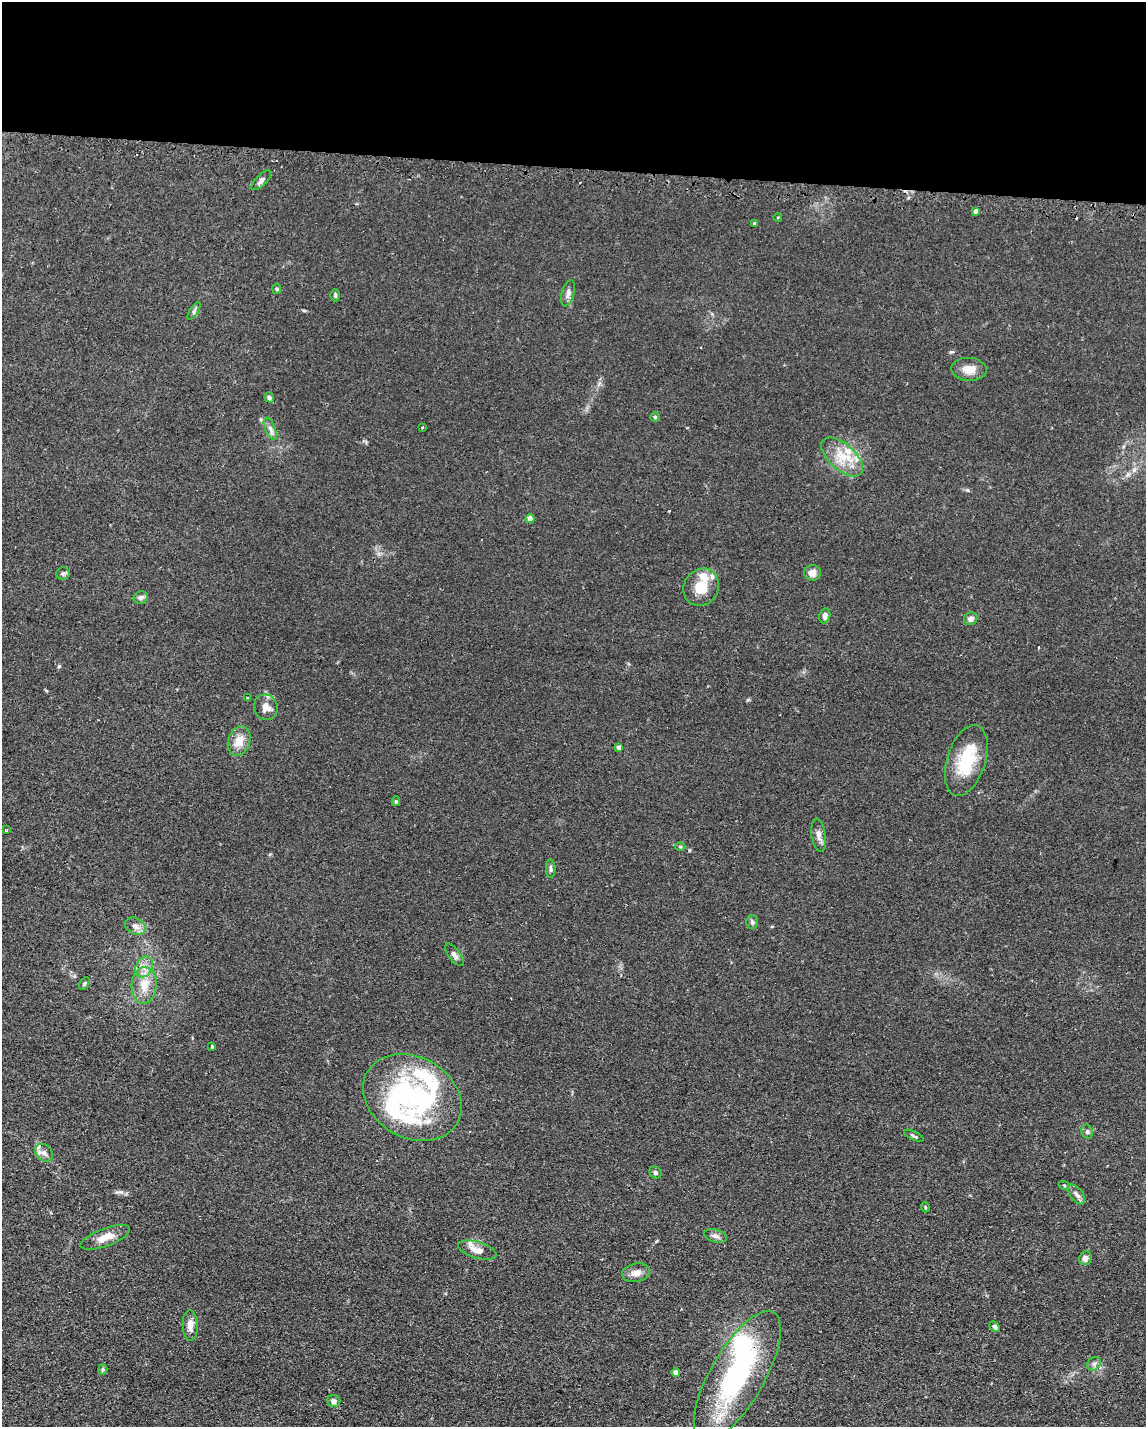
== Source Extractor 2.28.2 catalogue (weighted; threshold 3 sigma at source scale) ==
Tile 3 of 4 x 3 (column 3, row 1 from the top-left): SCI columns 2480-3623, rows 3188-4612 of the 4785 x 4757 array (HDU 1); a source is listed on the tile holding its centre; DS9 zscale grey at full resolution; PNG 1148 x 1429 px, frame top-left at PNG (2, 2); each listed source drawn as its Kron ellipse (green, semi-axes under 4 px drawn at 4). Shown black and unused: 12% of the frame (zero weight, under 2 of 3 exposures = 3% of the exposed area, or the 3 px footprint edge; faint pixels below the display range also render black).
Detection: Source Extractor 2.28.2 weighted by HDU 2 'WHT'; one run over the whole footprint, this tile lists its part. Background 0.0399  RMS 0.0053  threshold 0.0239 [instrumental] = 3 sigma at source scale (4.5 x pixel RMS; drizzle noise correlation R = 1.50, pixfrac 1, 0.05/0.05 arcsec/px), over >= 5 px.
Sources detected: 72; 2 inside a brighter object's white glare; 2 cosmic-ray / hot-pixel residue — neither listed nor drawn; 10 inside a brighter listed object's ellipse — not listed separately; the other 58 listed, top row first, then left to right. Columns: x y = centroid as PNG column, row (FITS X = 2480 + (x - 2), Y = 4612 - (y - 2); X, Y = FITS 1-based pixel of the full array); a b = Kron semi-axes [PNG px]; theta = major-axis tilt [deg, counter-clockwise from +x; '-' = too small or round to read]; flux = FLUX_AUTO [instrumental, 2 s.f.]
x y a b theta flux
261 180 13 5 45 1.8
975 211 4 3 - 3.4
778 217 4 3 - 0.35
755 223 4 3 - 0.86
277 289 5 4 - 0.6
568 293 13 6 75 2.6
335 295 6 5 - 0.86
194 311 10 4 57 1.2
969 369 18 11 -3 6.5
269 398 5 4 - 1.2
655 417 5 5 - 0.76
422 428 3 2 - 0.57
270 429 11 5 -67 2.1
842 457 25 13 -41 12
530 519 4 4 - 5.4
63 573 7 6 - 1.3
812 573 8 8 - 3.8
701 587 19 17 57 12
141 597 7 6 - 1.8
825 616 8 5 78 2
971 619 7 6 - 2.5
248 698 4 4 - 0.52
266 707 13 11 -70 5.2
239 741 15 11 71 6.9
619 747 4 4 - 2
966 760 36 19 72 23
396 801 5 4 - 0.77
6 830 4 3 - 0.55
819 835 17 7 -81 3
680 847 5 3 - 0.58
551 869 9 5 -89 1.3
752 922 7 6 - 1.1
135 926 11 8 -28 3.4
454 955 13 5 -52 2.1
144 967 11 8 65 3.8
84 984 7 4 60 0.83
144 985 18 12 87 9.1
212 1046 3 3 - 1.3
412 1097 52 40 -30 77
1087 1132 7 5 -70 1.3
914 1136 10 3 -25 1
44 1153 10 7 -46 2.5
656 1173 6 5 - 1
1064 1185 5 3 - 0.58
1077 1194 11 6 -53 2.3
925 1207 5 3 - 0.51
715 1236 12 6 -15 2.1
105 1237 26 9 20 7.6
477 1250 20 8 -16 5.4
1085 1258 7 6 - 2.8
636 1273 14 9 12 4.1
190 1326 15 7 -88 4.1
995 1327 6 4 -41 1.2
1094 1364 7 6 - 1.5
103 1369 5 4 - 0.73
676 1372 4 4 - 2.9
737 1376 73 27 60 86
334 1401 7 6 - 2
Overlapping masked pixels (flux is a lower limit): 1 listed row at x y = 737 1376